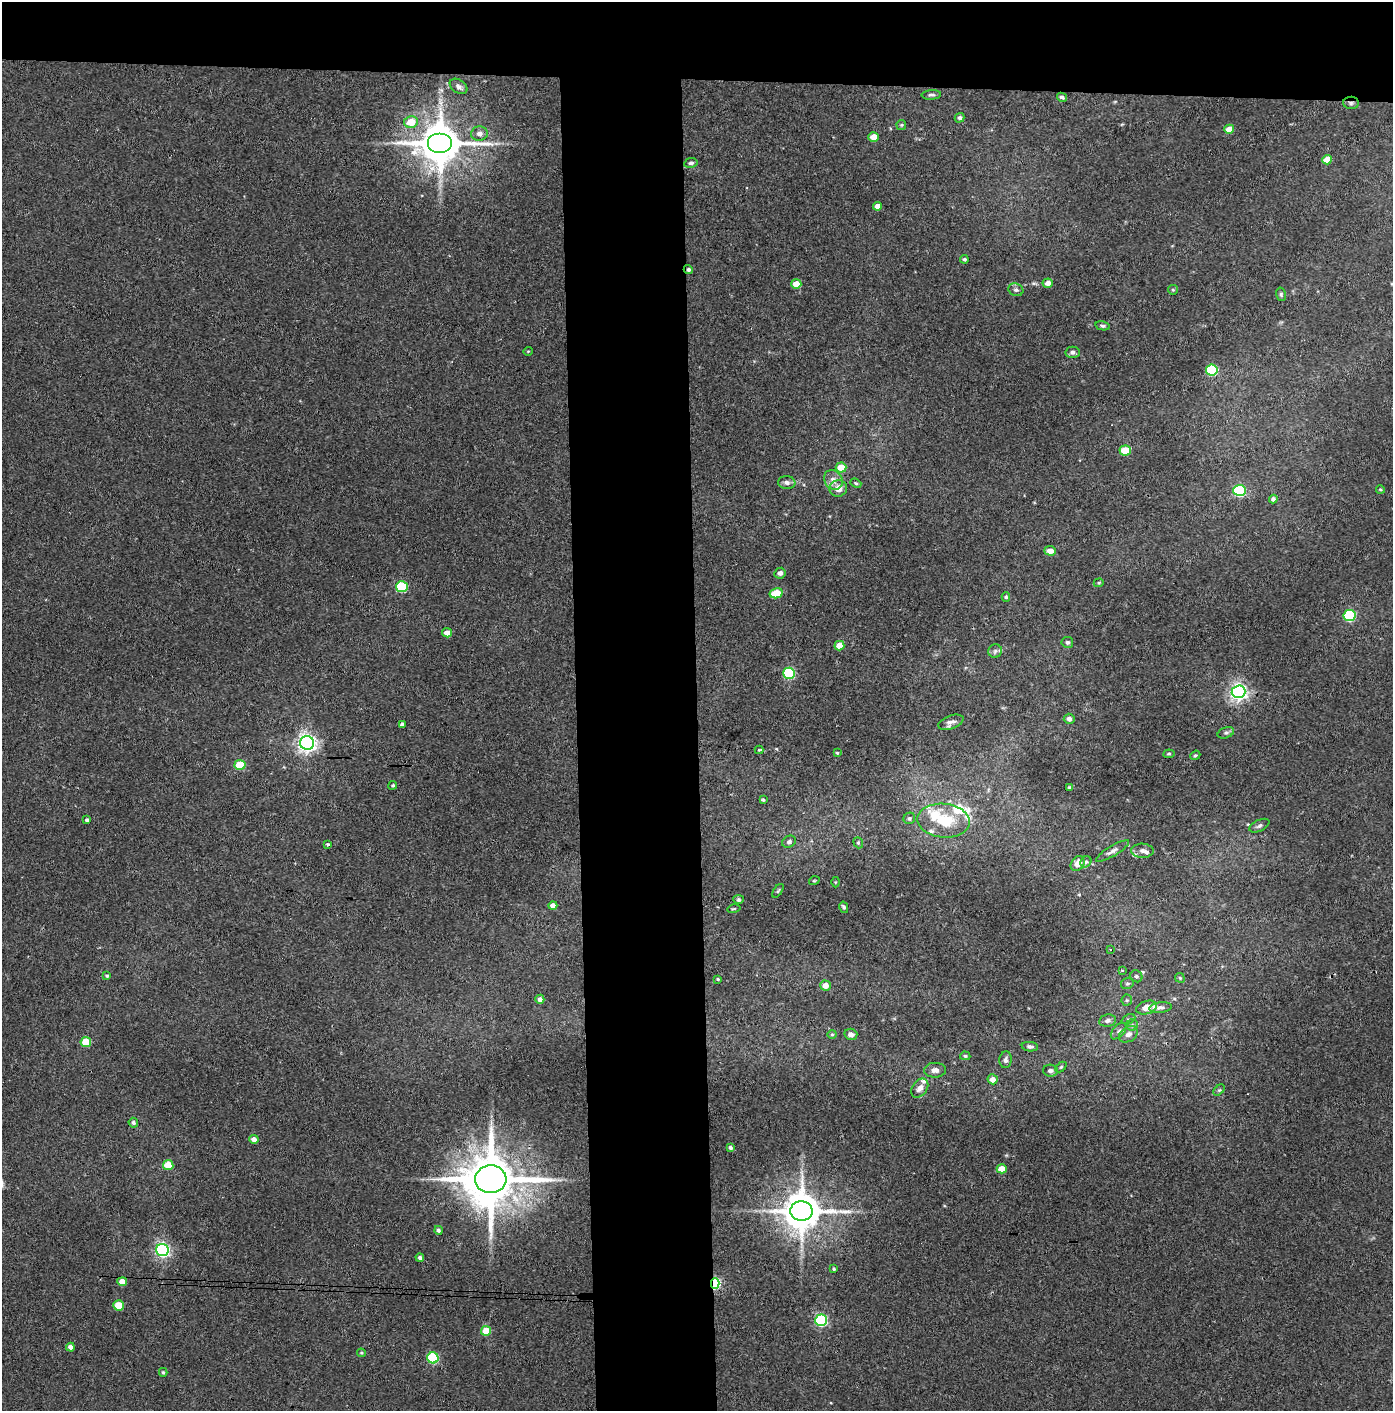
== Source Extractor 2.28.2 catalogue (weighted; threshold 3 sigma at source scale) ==
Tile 2 of 3 x 3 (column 2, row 1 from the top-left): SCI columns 1466-2856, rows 2822-4230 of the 4319 x 4236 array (HDU 1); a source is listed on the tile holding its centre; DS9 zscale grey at full resolution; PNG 1395 x 1413 px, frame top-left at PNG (2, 2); each listed source drawn as its Kron ellipse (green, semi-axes under 4 px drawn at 4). Shown black and unused: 14% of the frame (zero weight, under 3 of 4 exposures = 6% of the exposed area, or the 3 px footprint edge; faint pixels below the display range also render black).
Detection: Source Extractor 2.28.2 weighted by HDU 2 'WHT'; one run over the whole footprint, this tile lists its part. Background 0.072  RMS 0.0055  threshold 0.0248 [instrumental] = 3 sigma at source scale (4.5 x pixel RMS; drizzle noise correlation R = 1.50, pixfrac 1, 0.05/0.05 arcsec/px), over >= 5 px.
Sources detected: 137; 10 inside a brighter listed object's ellipse — not listed separately; the other 127 listed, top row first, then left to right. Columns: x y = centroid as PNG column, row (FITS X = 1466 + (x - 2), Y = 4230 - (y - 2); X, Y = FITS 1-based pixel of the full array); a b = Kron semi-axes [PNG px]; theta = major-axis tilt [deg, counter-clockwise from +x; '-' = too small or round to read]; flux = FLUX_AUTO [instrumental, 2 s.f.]
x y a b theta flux
459 86 10 6 -35 2.1
931 95 9 4 3 1.4
1062 97 5 4 - 1.4
1351 103 8 6 -1 1.5
960 118 5 4 - 1.3
411 122 7 6 - 9.8
901 125 5 5 - 0.71
1229 129 5 4 - 6.4
479 134 8 7 - 2.5
874 137 5 4 - 8
440 143 12 10 0 2000
1327 160 5 4 - 9.3
691 163 7 5 10 1.3
878 206 4 4 - 3.9
964 259 4 4 - 1.1
688 270 5 4 - 1.2
1048 283 5 4 - 3.3
796 284 5 5 - 6.6
1016 290 7 6 - 1.5
1173 290 5 4 - 0.72
1281 294 7 5 -76 1
1103 326 7 4 -13 0.9
528 351 4 3 - 0.44
1073 352 7 5 -2 1.8
1212 370 6 5 - 53
1125 451 5 5 - 16
841 467 5 5 - 10
833 480 10 8 -51 3.5
787 483 9 6 -4 2.1
856 483 6 4 -22 0.74
838 488 9 8 - 5
1380 489 4 4 - 0.69
1239 490 6 5 - 75
1273 499 4 4 - 1.8
1050 551 6 5 - 4
780 573 6 5 - 2.1
1099 583 5 4 - 0.72
402 587 6 5 - 34
776 593 7 5 13 16
1006 597 5 4 - 0.76
1350 615 6 5 - 47
447 633 5 4 - 3.1
1067 642 6 5 - 1.3
839 646 5 4 - 8.3
995 651 7 6 - 1.5
789 673 6 5 - 47
1238 692 7 6 - 220
1069 719 5 5 - 2.4
951 722 13 6 20 2.5
402 725 4 4 - 1.7
1226 733 8 5 20 1.3
307 743 7 7 - 290
759 750 4 4 - 0.58
837 753 4 3 - 0.58
1169 754 6 4 8 0.73
1195 755 5 4 - 0.75
240 765 5 5 - 23
393 785 4 4 - 0.88
1070 787 4 3 - 0.86
763 800 4 3 - 0.83
909 818 6 5 - 1.4
87 820 4 3 - 1.1
944 821 26 17 -5 23
1259 826 11 5 26 1.6
789 842 7 5 30 1.6
858 843 6 4 -69 0.81
328 844 3 3 - 1
1113 851 19 5 31 2.4
1142 851 11 7 -1 2.5
1086 862 6 5 - 1.2
1078 864 8 6 54 5
814 881 5 3 - 0.49
835 882 5 3 - 0.52
778 891 8 3 56 0.68
738 899 5 4 - 0.8
553 906 4 4 - 3
844 907 6 4 -77 0.94
734 909 6 2 13 0.58
1110 949 3 3 - 1.4
1123 970 3 3 - 1.5
107 976 4 4 - 0.83
1136 976 6 5 - 1.2
1180 978 5 4 - 0.75
718 979 3 3 - 0.67
1127 983 6 5 - 1.1
825 985 5 5 - 5.5
540 999 4 4 - 2.1
1127 1000 6 5 - 0.88
1161 1007 11 5 6 1.7
1147 1008 11 6 16 5.9
1128 1019 7 4 25 1
1107 1021 8 6 9 1.8
1132 1025 6 5 - 0.99
1119 1031 10 5 48 1.6
832 1034 4 4 - 0.65
851 1034 6 5 - 2.2
1128 1034 10 7 32 2.6
86 1042 5 5 - 16
1030 1047 8 5 -4 1.4
965 1056 5 4 - 0.78
1006 1060 8 6 83 1.8
1061 1067 6 4 44 0.69
935 1070 11 7 2 2.9
1050 1071 7 6 - 2
993 1079 5 5 - 4.6
920 1088 10 7 53 3.3
1219 1090 7 4 43 0.91
133 1123 5 4 - 1.2
254 1139 4 4 - 2.9
730 1148 3 3 - 1.4
168 1165 5 5 - 13
1002 1169 5 4 - 7.8
491 1179 15 14 - 3600
801 1211 11 10 - 1700
438 1230 4 4 - 1.2
162 1250 6 6 - 140
420 1258 4 3 - 1.4
834 1269 3 3 - 0.76
122 1282 5 4 - 5.7
715 1283 5 4 - 55
119 1305 5 5 - 12
821 1320 6 6 - 74
486 1331 5 5 - 12
70 1347 4 4 - 2.8
361 1353 4 3 - 0.61
433 1358 6 5 - 41
163 1372 4 3 - 0.85
Overlapping masked pixels (flux is a lower limit): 4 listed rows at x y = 1351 103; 688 270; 491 1179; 715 1283